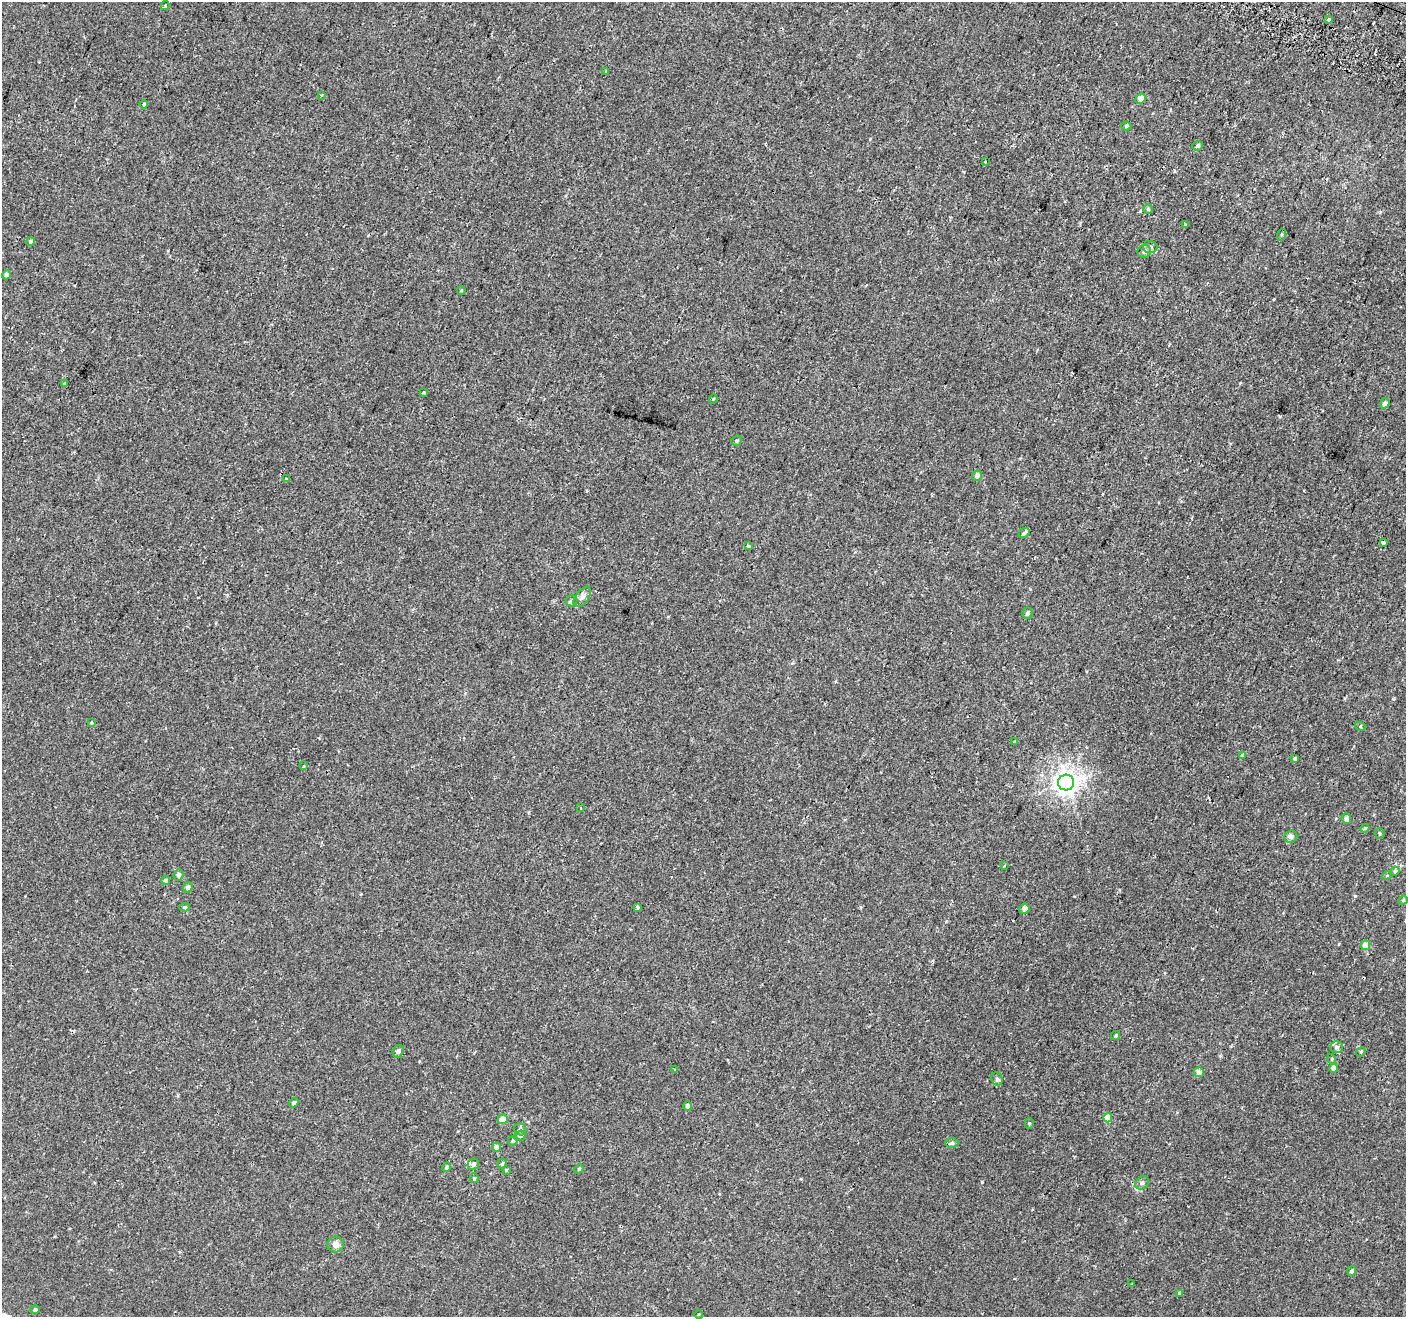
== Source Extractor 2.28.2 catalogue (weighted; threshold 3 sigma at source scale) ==
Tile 10 of 4 x 4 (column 2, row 3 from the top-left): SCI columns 1450-2853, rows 1643-2957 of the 5715 x 5843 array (HDU 1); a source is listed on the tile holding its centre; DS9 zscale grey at full resolution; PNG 1408 x 1319 px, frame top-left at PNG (2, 2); each listed source drawn as its Kron ellipse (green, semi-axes under 4 px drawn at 4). Shown black and unused: <1% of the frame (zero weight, under 2 of 3 exposures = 3% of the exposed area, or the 3 px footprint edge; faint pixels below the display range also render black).
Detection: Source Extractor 2.28.2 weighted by HDU 2 'WHT'; one run over the whole footprint, this tile lists its part. Background 1.28e-04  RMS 0.0031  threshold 0.0139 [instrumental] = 3 sigma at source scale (4.5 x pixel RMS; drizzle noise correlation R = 1.50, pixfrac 1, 0.0396/0.0396 arcsec/px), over >= 5 px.
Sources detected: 90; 1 cosmic-ray / hot-pixel residue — neither listed nor drawn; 4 inside a brighter listed object's ellipse — not listed separately; the other 85 listed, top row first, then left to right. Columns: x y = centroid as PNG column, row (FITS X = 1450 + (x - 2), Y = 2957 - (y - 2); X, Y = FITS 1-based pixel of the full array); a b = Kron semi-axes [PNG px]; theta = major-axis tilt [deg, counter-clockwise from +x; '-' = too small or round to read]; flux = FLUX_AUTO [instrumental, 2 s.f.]
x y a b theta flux
165 6 4 3 - 0.48
1329 19 3 3 - 2.5
606 72 3 3 - 0.67
321 95 3 3 - 0.46
1140 98 5 4 - 1.8
144 104 4 4 - 0.55
1126 126 5 4 - 0.46
1197 146 5 4 - 0.66
985 161 3 3 - 0.48
1148 209 5 4 - 0.43
1185 225 3 2 - 0.48
1281 235 6 3 71 0.31
30 242 4 4 - 0.48
1150 247 7 6 - 0.84
1144 252 7 6 - 1.1
6 275 4 4 - 0.87
461 291 4 3 - 0.21
65 384 3 3 - 0.54
423 393 3 3 - 0.48
713 399 4 3 - 0.22
1385 403 5 4 - 0.89
736 441 5 4 - 0.54
977 476 5 5 - 1.2
286 479 3 3 - 1.6
1024 533 6 4 38 0.65
1383 543 3 3 - 1.3
748 546 3 3 - 0.51
582 597 11 6 53 1.2
572 601 5 5 - 0.57
1027 613 6 5 - 0.81
91 723 4 3 - 0.28
1360 726 5 3 - 0.34
1015 742 4 3 - 0.34
1242 755 4 4 - 0.42
1295 758 4 3 - 0.51
303 766 3 3 - 0.95
1066 783 8 8 - 210
581 808 3 2 - 0.25
1346 819 5 5 - 1.1
1365 828 4 4 - 0.43
1380 833 5 5 - 0.42
1291 837 6 6 - 1.2
1004 866 3 2 - 0.23
1395 871 4 4 - 0.4
179 875 6 5 - 0.69
1387 876 5 3 - 0.24
166 881 4 4 - 0.87
188 887 5 4 - 1.1
1403 900 4 4 - 0.38
185 907 5 4 - 0.41
637 907 4 3 - 1.5
1024 909 5 5 - 1.2
1366 945 5 4 - 3.4
1116 1035 4 4 - 0.38
1337 1047 6 6 - 0.86
398 1051 6 5 - 0.82
1361 1052 5 4 - 0.32
1332 1059 5 3 - 0.27
1334 1068 4 4 - 2.1
675 1070 3 3 - 0.78
1199 1072 5 5 - 1.7
997 1079 7 5 -66 0.66
294 1103 5 4 - 0.94
688 1106 5 4 - 1
1108 1118 4 4 - 4.4
503 1119 5 4 - 2.4
1029 1123 5 4 - 0.35
520 1129 6 6 - 0.75
520 1136 6 5 - 0.62
513 1141 5 4 - 0.42
952 1143 6 5 - 0.67
496 1147 5 4 - 1.2
473 1164 6 5 - 0.94
502 1164 5 4 - 0.51
446 1167 5 3 - 0.32
579 1169 5 4 - 0.32
506 1170 3 3 - 0.32
474 1178 5 4 - 0.45
1142 1183 7 6 - 0.85
336 1244 8 8 - 1.6
1352 1271 5 4 - 0.9
1132 1283 3 2 - 0.21
1179 1293 4 4 - 0.36
35 1310 4 4 - 0.58
699 1314 4 2 - 0.23
Unlisted compact peaks at least as high as the median listed source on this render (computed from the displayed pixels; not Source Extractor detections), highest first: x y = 982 1182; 1355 896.